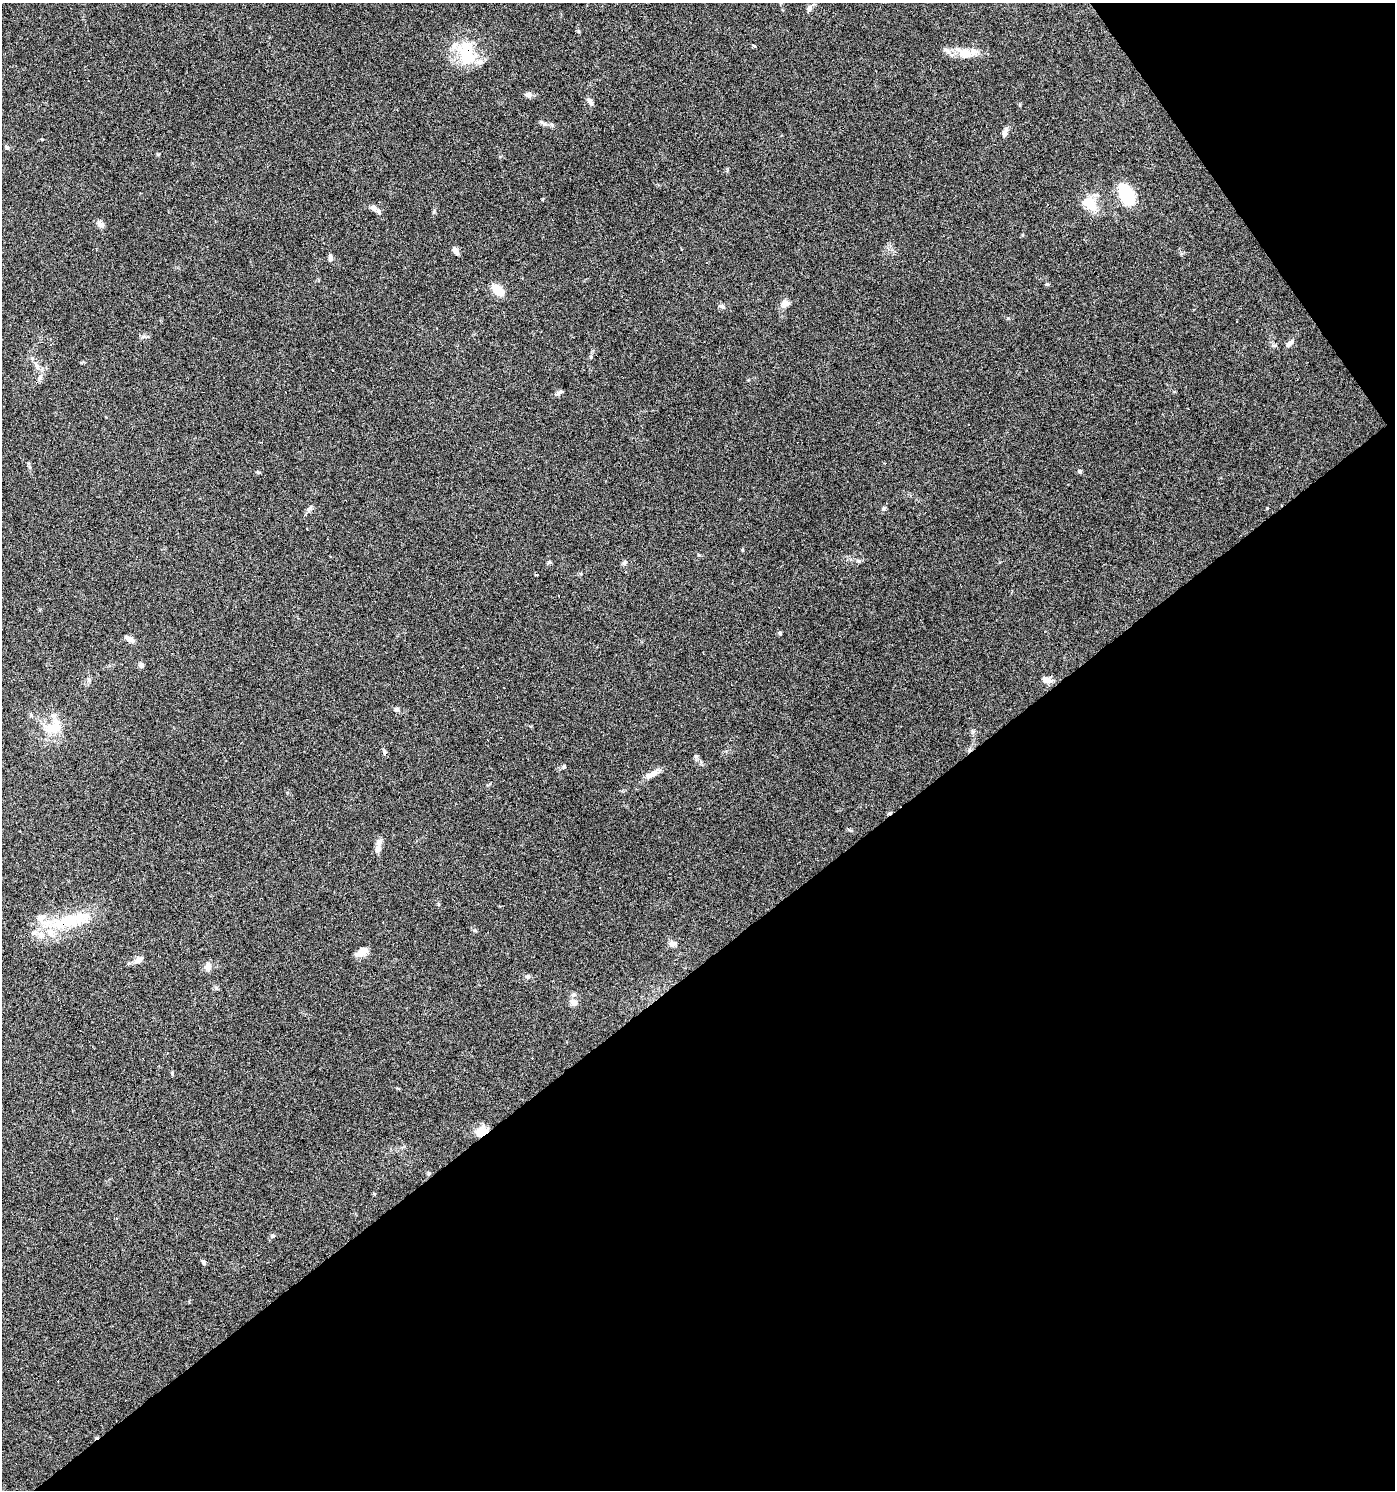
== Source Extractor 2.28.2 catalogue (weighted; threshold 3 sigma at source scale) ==
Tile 12 of 4 x 4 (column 4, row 3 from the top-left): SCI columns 4369-5761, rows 1489-2976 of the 5891 x 5955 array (HDU 1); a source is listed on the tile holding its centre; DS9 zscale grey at full resolution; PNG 1397 x 1492 px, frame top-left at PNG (2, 3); no overlay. Shown black and unused: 38% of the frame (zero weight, under 3 of 6 exposures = <1% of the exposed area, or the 3 px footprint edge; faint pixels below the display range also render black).
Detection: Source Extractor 2.28.2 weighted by HDU 2 'WHT'; one run over the whole footprint, this tile lists its part. Background 0.0616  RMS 0.0035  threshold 0.0143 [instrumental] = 3 sigma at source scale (4.09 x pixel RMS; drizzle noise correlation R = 1.36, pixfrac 0.8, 0.0396/0.0396 arcsec/px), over >= 5 px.
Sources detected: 96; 1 inside a brighter object's white glare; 24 cosmic-ray / hot-pixel residue — not listed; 12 inside a brighter listed object's ellipse — not listed separately; the other 59 listed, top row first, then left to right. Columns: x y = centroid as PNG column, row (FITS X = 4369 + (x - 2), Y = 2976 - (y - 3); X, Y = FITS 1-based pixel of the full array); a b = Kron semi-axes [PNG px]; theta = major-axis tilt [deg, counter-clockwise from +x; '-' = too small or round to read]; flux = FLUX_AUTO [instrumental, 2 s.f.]
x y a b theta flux
809 9 8 6 81 1.1
578 31 5 3 - 0.38
754 46 4 3 - 4
465 53 38 20 83 13
967 53 29 12 -3 5.9
528 94 8 6 11 1.2
590 101 11 6 -56 1
545 124 6 5 - 0.65
552 125 6 5 - 0.64
1005 132 14 5 72 1.3
7 147 7 4 -29 0.55
1126 194 22 12 -62 18
1090 204 17 11 -44 7.7
373 208 12 7 -31 1.7
101 224 9 6 -40 1.5
455 250 9 5 -62 1.6
330 258 9 5 90 0.88
1047 284 6 4 41 0.4
497 290 11 7 -41 7.4
785 303 12 9 44 2
722 306 7 6 - 0.84
1008 318 5 3 - 0.33
143 337 7 4 19 0.66
1289 343 12 5 42 1.1
36 366 15 6 -62 1.8
559 393 10 5 33 0.86
968 425 3 3 - 0.62
1079 471 5 5 - 0.5
258 472 5 4 - 0.42
310 508 10 5 38 0.87
883 509 6 5 - 0.55
858 561 6 5 - 0.56
549 562 6 4 18 0.43
624 563 7 4 59 0.6
558 596 3 3 - 0.64
780 633 5 5 - 0.45
129 639 11 5 -30 1.8
141 665 8 6 -24 0.84
1047 680 13 7 -15 2
397 709 6 5 - 0.64
53 728 23 12 11 6.9
696 756 6 5 - 0.56
564 766 5 5 - 0.56
652 774 19 7 31 2.8
700 809 3 2 - 0.22
379 842 11 7 67 1.7
599 888 2 2 - 0.33
69 921 49 19 12 18
672 944 10 8 -10 1.3
362 952 15 7 29 3.1
139 960 13 7 29 2
208 967 11 10 - 1.8
528 977 7 6 - 0.77
574 1002 8 7 - 2.4
172 1073 5 5 - 0.4
481 1132 15 10 40 4.2
429 1173 5 4 - 0.5
272 1236 7 4 4 0.52
203 1262 6 4 -51 0.82
Overlapping masked pixels (flux is a lower limit): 3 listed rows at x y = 465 53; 69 921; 481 1132
Unlisted compact peaks at least as high as the median listed source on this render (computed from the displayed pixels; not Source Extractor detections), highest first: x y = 434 212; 699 555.